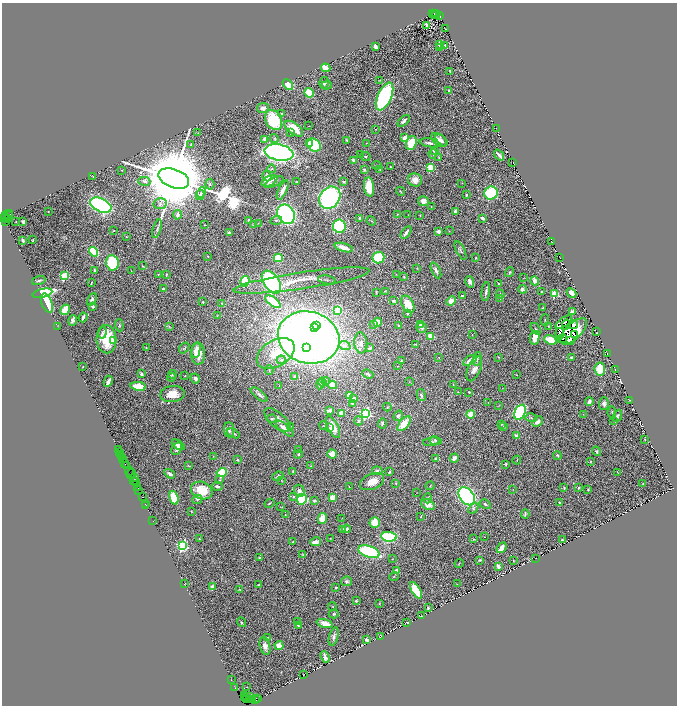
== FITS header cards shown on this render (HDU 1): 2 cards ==
NAXIS1  =                 1350
NAXIS2  =                 1407

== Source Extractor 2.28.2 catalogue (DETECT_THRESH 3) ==
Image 1350 x 1407 px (HDU 1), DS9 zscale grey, zoomed out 1/2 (1 PNG px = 2 x 2 image px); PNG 679 x 708 px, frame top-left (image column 2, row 1406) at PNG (2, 3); each listed source drawn as its Kron ellipse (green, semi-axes under 4 px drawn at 4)
Background 1.86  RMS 0.059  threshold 0.177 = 3 sigma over >= 5 px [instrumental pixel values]
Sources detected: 491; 66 cannot appear on this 1/2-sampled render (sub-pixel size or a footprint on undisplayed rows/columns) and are neither listed nor drawn; the other 425 listed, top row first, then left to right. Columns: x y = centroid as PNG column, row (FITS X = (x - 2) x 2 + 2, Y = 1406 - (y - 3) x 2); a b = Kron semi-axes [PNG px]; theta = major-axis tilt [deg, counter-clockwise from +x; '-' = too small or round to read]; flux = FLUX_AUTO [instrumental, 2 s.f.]
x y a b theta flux
432 14 2 1 - 210
436 14 4 2 - 810
434 15 2 1 - 260
439 16 3 2 - 950
427 25 4 3 - 36
446 29 2 1 - 2.8
439 44 4 3 - 23
445 45 3 3 - 11
375 46 4 3 - 47
440 47 3 2 - 7.5
326 68 5 3 - 140
450 71 3 1 - 7.2
380 80 3 2 - 6.3
324 83 6 5 - 25
288 84 6 3 -45 230
327 85 5 2 - 8.6
449 90 3 2 - 19
309 93 5 4 - 300
385 96 15 7 65 1600
263 108 6 5 - 67
282 114 3 3 - 12
274 120 10 8 -62 550
404 121 7 3 45 45
309 126 2 1 - 4
294 129 11 5 -37 300
376 129 2 1 - 5.1
496 129 2 1 - 2.7
290 132 2 2 - 8.1
198 133 3 2 - 5.5
274 138 4 3 - 15
405 138 2 2 - 280
265 140 4 3 - 92
347 140 3 2 - 12
439 140 9 5 -40 58
441 140 7 3 -47 27
310 143 3 3 - 82
366 143 3 2 - 5
411 143 7 5 70 340
429 143 10 3 -9 41
191 144 4 3 - 11
314 145 7 6 - 620
434 151 3 3 - 32
279 153 14 8 -11 3600
360 154 2 1 - 4.8
433 154 4 3 - 13
499 155 6 2 -51 62
365 157 5 3 - 17
439 157 3 3 - 8.8
353 160 4 3 - 19
513 162 2 1 - 3.5
377 165 5 2 - 6.8
390 167 2 2 - 7.8
430 167 3 3 - 650
272 169 4 3 - 11
380 169 3 2 - 7.2
121 170 2 1 - 4.1
364 170 2 2 - 63
93 176 2 1 - 5
267 176 5 4 - 58
174 179 16 9 -20 210000
415 180 7 6 - 110
144 181 6 3 -15 33
269 181 8 5 26 79
274 182 10 3 24 20
297 182 2 2 - 6.9
344 182 4 3 - 14
462 183 2 2 - 4.5
210 184 5 4 - 19
369 187 9 5 -84 320
283 190 10 3 64 78
400 191 4 2 - 10
202 192 5 4 - 22
491 193 7 6 - 660
200 195 5 4 - 29
466 195 3 2 - 22
330 198 12 10 50 2200
424 201 5 5 - 80
160 204 6 5 - 30
101 205 11 6 -25 2300
431 207 2 2 - 5.9
48 211 2 2 - 11
455 211 3 2 - 52
286 214 10 8 -59 2800
398 214 2 2 - 6
7 215 6 2 32 850
9 215 3 1 - 410
177 215 5 3 - 37
408 215 2 1 - 2.8
420 215 2 2 - 12
4 218 3 2 - 310
7 218 3 1 - 110
360 218 3 3 - 16
483 218 4 2 - 32
249 220 3 3 - 19
276 220 6 3 18 14
5 221 4 2 - 170
371 221 5 3 - 12
16 222 2 1 - 4.3
23 222 4 3 - 23
258 223 3 2 - 4.6
205 225 2 2 - 11
254 225 4 3 - 10
339 226 7 6 - 1200
157 229 10 3 73 28
114 231 2 1 - 6.1
438 231 4 3 - 39
449 231 2 1 - 2.9
406 232 7 2 55 47
229 233 3 3 - 24
126 237 3 2 - 4.8
23 240 4 2 - 28
33 240 3 1 - 7.1
552 242 2 2 - 5.1
344 248 9 3 -16 110
460 250 10 3 -63 27
94 252 5 4 - 720
208 256 3 2 - 4.9
559 257 3 1 - 3
278 258 4 4 - 520
378 258 6 5 - 390
475 258 4 2 - 8.3
112 263 8 6 -81 570
143 266 4 3 - 8.6
417 268 3 2 - 5.4
94 270 4 2 - 15
436 270 8 3 -64 46
131 271 2 2 - 3.8
509 272 5 3 - 12
166 274 3 2 - 7.1
396 274 2 2 - 3.3
158 275 3 2 - 5.7
64 276 3 3 - 920
404 277 3 3 - 11
524 278 4 1 - 3.9
39 280 7 3 18 24
327 280 9 2 -10 14
245 281 5 4 - 450
301 281 69 8 8 270
535 281 4 4 - 81
271 282 13 7 -55 1900
470 282 6 4 -73 49
91 283 4 1 - 7.7
498 283 2 2 - 20
163 289 3 2 - 28
522 289 4 4 - 45
385 291 3 3 - 7
376 292 4 2 - 9.3
486 292 9 3 83 28
541 292 2 2 - 8.8
42 293 10 4 14 1200
571 293 5 3 - 51
500 294 4 3 - 9.3
555 294 3 3 - 590
462 296 3 2 - 20
500 298 3 2 - 9.7
92 299 6 4 63 35
394 301 2 2 - 94
451 301 5 4 - 94
203 302 2 2 - 22
273 302 9 4 -37 490
47 303 10 5 -69 420
222 303 2 2 - 28
408 304 9 5 -62 220
93 307 3 2 - 25
542 308 2 1 - 4.8
65 310 5 4 - 180
338 310 4 3 - 430
572 312 3 3 - 66
407 313 4 3 - 15
217 316 2 2 - 3.5
83 317 5 2 - 35
545 320 6 2 89 7.1
73 321 5 3 - 42
378 322 4 3 - 160
564 322 10 2 36 12
374 324 3 3 - 15
119 325 6 3 -85 11
316 325 3 3 - 460
421 325 2 2 - 33
566 325 5 4 - 24
573 325 5 4 - 16
57 326 3 2 - 4.7
169 326 4 2 - 8.7
399 326 3 3 - 22
548 326 3 2 - 6.7
315 328 3 3 - 560
422 328 5 5 - 31
536 329 6 3 -53 17
574 331 17 8 44 300
597 331 2 1 - 56
102 333 6 4 81 26
560 334 5 2 - 9.8
472 335 2 1 - 5.5
574 335 4 2 - 20
309 337 31 26 -16 13000
431 337 4 4 - 150
535 338 7 4 78 140
106 339 14 10 -88 400
562 339 5 2 - 2.7
114 340 4 3 - 39
550 340 6 4 -20 210
570 341 3 2 - 5.8
361 343 10 6 -84 59
416 344 2 2 - 11
345 346 6 4 -19 52
306 347 3 3 - 470
146 348 3 2 - 5.2
184 348 6 3 52 14
370 348 4 3 - 20
196 350 8 3 79 51
198 354 11 7 -86 200
276 354 20 13 31 230
607 354 2 1 - 4.6
439 357 2 2 - 13
499 357 3 3 - 8.5
571 357 3 2 - 13
477 359 7 3 83 16
281 360 4 3 - 16
470 360 7 3 31 130
402 361 3 2 - 9.8
398 366 2 2 - 3.9
83 367 2 2 - 6.8
474 369 13 6 67 71
600 369 6 5 - 250
269 370 4 3 - 13
615 370 2 1 - 3.6
141 374 3 3 - 23
173 374 4 2 - 12
368 374 6 3 -22 29
517 375 2 2 - 3.6
185 376 3 2 - 5.6
294 376 3 3 - 11
171 377 4 2 - 8.2
195 378 5 4 - 44
108 381 6 2 63 64
326 381 4 3 - 9.6
322 382 4 4 - 28
409 382 3 2 - 5.9
320 384 5 3 - 32
453 384 4 2 - 7.1
279 385 3 2 - 4.8
333 385 4 4 - 150
138 386 8 4 -7 260
502 388 2 2 - 3.7
458 392 3 2 - 4.4
469 392 2 2 - 25
172 394 12 8 8 180
259 395 10 4 -38 37
349 395 3 3 - 150
421 395 6 3 -74 24
353 399 3 3 - 160
630 400 2 1 - 3
589 401 4 3 - 37
488 402 3 2 - 3.6
353 404 2 2 - 34
604 404 6 5 - 43
499 405 4 1 - 5.6
387 407 4 2 - 8
330 410 3 2 - 110
520 412 8 5 62 1600
341 413 3 3 - 160
612 413 6 2 -84 11
366 414 3 3 - 2100
471 414 4 3 - 240
583 414 2 2 - 4
398 416 5 4 - 35
617 416 6 4 66 26
531 418 6 3 -15 18
272 419 5 4 - 18
277 420 16 7 -40 78
358 421 4 4 - 20
614 421 3 2 - 6.6
538 422 6 3 44 52
382 423 5 4 - 20
404 424 9 4 49 230
502 424 4 3 - 9
323 425 4 2 - 8.7
504 426 4 3 - 11
290 427 3 2 - 7.3
329 427 3 2 - 16
333 427 12 5 -65 130
285 429 11 4 -39 120
229 430 7 5 -82 29
233 433 7 3 -28 30
516 435 2 2 - 81
645 439 3 2 - 6.2
435 441 6 4 -11 26
431 442 8 4 7 23
178 445 7 4 -32 63
177 448 7 5 60 44
119 449 4 2 - 120
298 450 2 2 - 31
597 451 5 4 - 18
120 452 2 1 - 160
298 454 4 3 - 16
332 454 5 4 - 130
121 455 2 1 - 160
558 455 4 3 - 12
122 456 2 1 - 260
213 457 2 2 - 4.6
122 458 2 1 - 260
436 458 3 3 - 17
454 458 4 3 - 83
237 460 4 3 - 10
517 460 4 2 - 6
590 462 4 3 - 10
125 464 2 1 - 130
506 464 3 2 - 17
127 465 2 1 - 220
189 466 3 1 - 7.1
311 466 3 2 - 5.4
293 471 3 2 - 8.5
377 471 5 4 - 23
222 472 5 4 - 460
389 472 4 3 - 9.5
617 472 2 1 - 4.3
130 473 6 1 -70 310
131 473 4 1 - 400
170 474 6 3 -32 31
278 476 6 3 25 25
135 477 2 1 - 140
133 480 4 1 - 640
220 480 4 2 - 11
281 480 2 1 - 5.3
136 482 2 1 - 200
372 482 13 7 23 150
396 483 3 3 - 9.4
643 484 2 2 - 7.9
217 486 5 3 - 28
430 486 4 1 - 4.7
138 487 3 2 - 520
349 487 2 2 - 8.6
564 488 3 2 - 13
578 488 4 3 - 16
138 490 2 1 - 130
202 490 11 8 -20 280
513 490 4 2 - 6.6
588 490 4 3 - 13
299 491 6 5 - 46
417 493 2 1 - 2.8
293 496 3 3 - 16
467 496 10 7 -52 2200
142 497 2 2 - 270
333 497 4 3 - 120
174 498 7 4 -74 350
428 498 5 3 - 16
197 499 5 4 - 16
302 499 5 5 - 850
314 501 3 2 - 26
559 502 3 2 - 16
269 503 5 2 - 13
145 504 2 1 - 100
428 504 7 5 -29 94
485 504 6 3 -32 18
146 505 2 1 - 110
280 507 2 2 - 3.5
473 508 6 4 51 24
191 511 3 2 - 7.4
525 514 4 2 - 17
285 515 2 2 - 11
421 516 4 2 - 5.5
342 518 2 1 - 2.8
322 519 5 3 - 190
153 521 2 1 - 97
375 522 5 5 - 170
343 529 4 3 - 11
347 529 4 3 - 28
389 537 8 5 -6 1100
484 537 2 1 - 3.9
330 538 2 1 - 5.3
199 539 3 2 - 10
473 539 2 2 - 4.7
562 540 2 2 - 44
293 541 2 2 - 7.6
316 542 5 3 - 98
182 546 3 3 - 3000
502 548 6 3 50 100
369 552 11 6 -18 1200
303 554 4 3 - 8.3
260 557 4 3 - 9.7
535 558 2 1 - 3
392 559 2 1 - 4.5
480 560 4 2 - 15
513 560 3 2 - 5.2
459 563 4 3 - 8.2
498 566 3 2 - 57
397 571 2 2 - 210
394 576 5 3 - 9.9
347 581 5 4 - 25
185 583 2 1 - 3.6
457 584 2 2 - 3.5
259 585 3 2 - 7.4
213 587 2 2 - 250
336 587 2 2 - 30
240 589 4 2 - 8.5
416 590 9 4 -59 500
356 601 3 2 - 14
379 603 2 1 - 5.4
332 607 4 3 - 9.2
428 608 2 2 - 22
334 614 5 4 - 17
421 616 3 1 - 5.8
241 622 5 4 - 17
297 622 3 2 - 4
325 623 8 4 -17 110
407 623 3 2 - 8.1
298 626 2 2 - 11
334 637 9 4 75 43
381 637 3 1 - 4.3
267 638 4 3 - 9.4
367 640 3 2 - 44
265 646 9 5 -77 79
279 646 4 4 - 140
325 657 6 3 -69 33
303 675 2 1 - 3.6
231 680 2 1 - 3
247 687 2 1 - 4
235 688 2 1 - 40
245 695 3 1 - 260
249 697 2 1 - 260
245 698 2 1 - 99
258 698 4 2 - 850
246 699 2 1 - 67
253 700 2 2 - 140
255 700 3 2 - 360
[66 sub-pixel or undisplayed-footprint detections neither listed nor drawn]